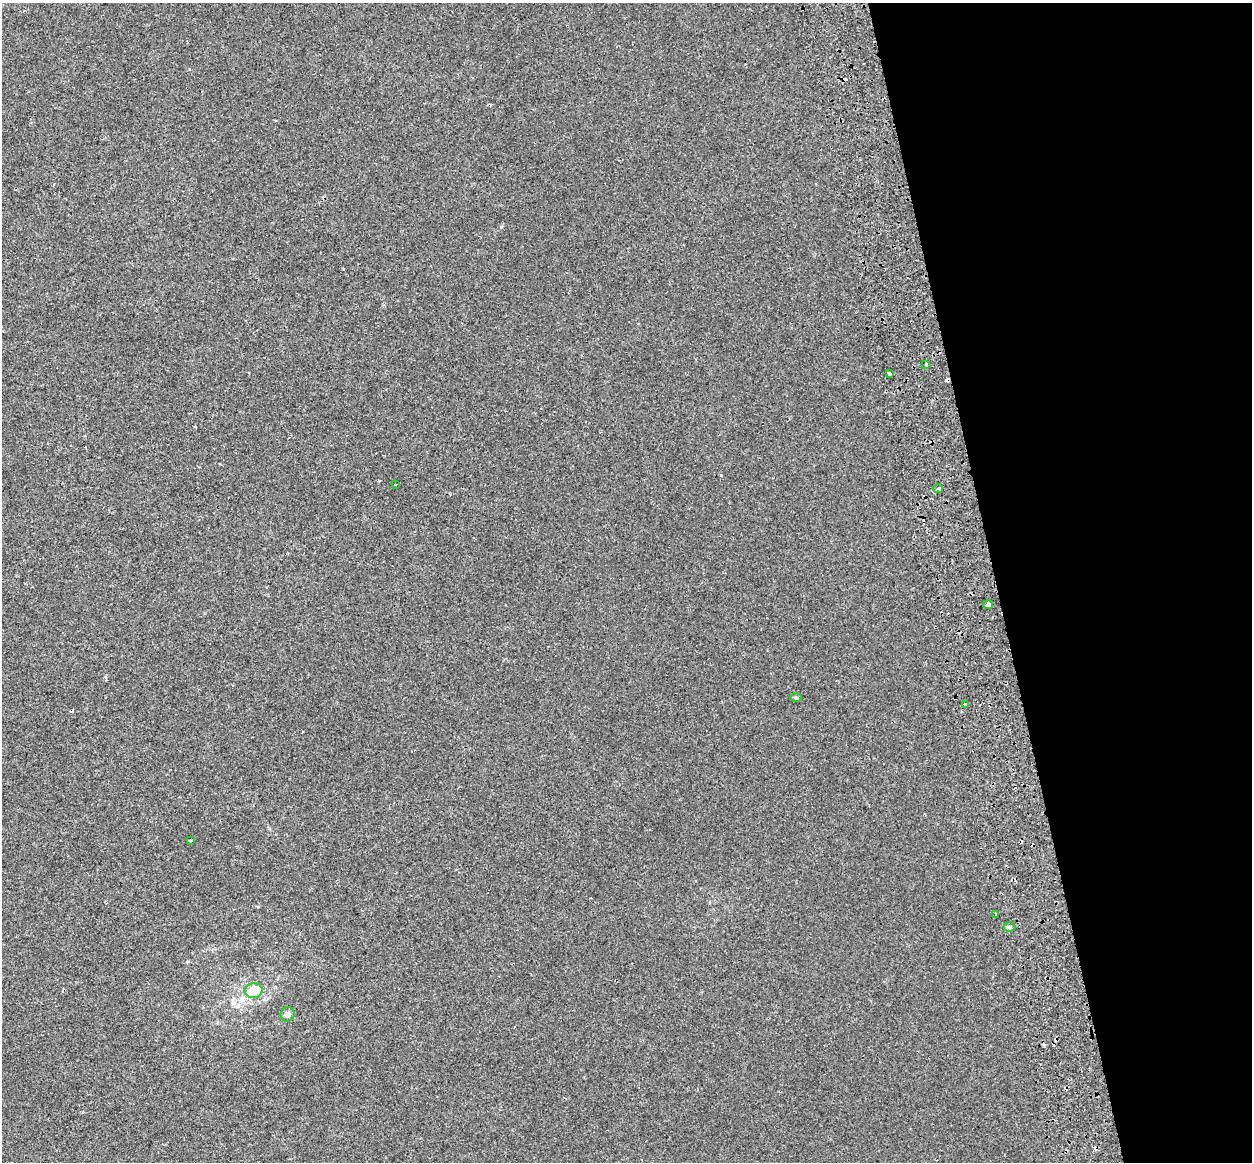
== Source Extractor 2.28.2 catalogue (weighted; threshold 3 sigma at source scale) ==
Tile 12 of 4 x 4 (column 4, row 3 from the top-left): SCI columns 3837-5086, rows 1337-2496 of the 5171 x 4948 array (HDU 1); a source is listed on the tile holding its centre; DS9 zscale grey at full resolution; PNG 1254 x 1164 px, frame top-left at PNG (2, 3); each listed source drawn as its Kron ellipse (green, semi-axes under 4 px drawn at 4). Shown black and unused: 21% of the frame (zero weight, under 2 of 3 exposures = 7% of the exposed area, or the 3 px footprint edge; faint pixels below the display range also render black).
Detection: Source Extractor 2.28.2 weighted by HDU 2 'WHT'; one run over the whole footprint, this tile lists its part. Background -4.26e-04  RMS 0.0045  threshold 0.0203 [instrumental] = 3 sigma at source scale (4.5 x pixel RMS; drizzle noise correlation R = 1.50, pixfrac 1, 0.0396/0.0396 arcsec/px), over >= 5 px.
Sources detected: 18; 6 cosmic-ray / hot-pixel residue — neither listed nor drawn; the other 12 listed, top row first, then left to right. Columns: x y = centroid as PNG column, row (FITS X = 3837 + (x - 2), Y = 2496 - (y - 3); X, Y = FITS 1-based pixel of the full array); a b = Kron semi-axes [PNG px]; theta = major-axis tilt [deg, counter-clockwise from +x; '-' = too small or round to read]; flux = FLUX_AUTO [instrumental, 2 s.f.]
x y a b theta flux
926 365 3 3 - 2.4
889 374 4 3 - 3.4
395 484 3 2 - 0.43
938 488 5 4 - 0.72
988 605 5 3 - 12
796 697 6 4 -1 0.46
966 705 4 3 - 2.1
191 841 3 2 - 0.43
996 914 3 2 - 0.49
1009 927 6 5 - 0.73
254 991 9 7 8 12
288 1014 7 7 - 1.5
Overlapping masked pixels (flux is a lower limit): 1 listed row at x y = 889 374
Unlisted compact peaks at least as high as the median listed source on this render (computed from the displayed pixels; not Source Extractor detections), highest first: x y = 501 227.